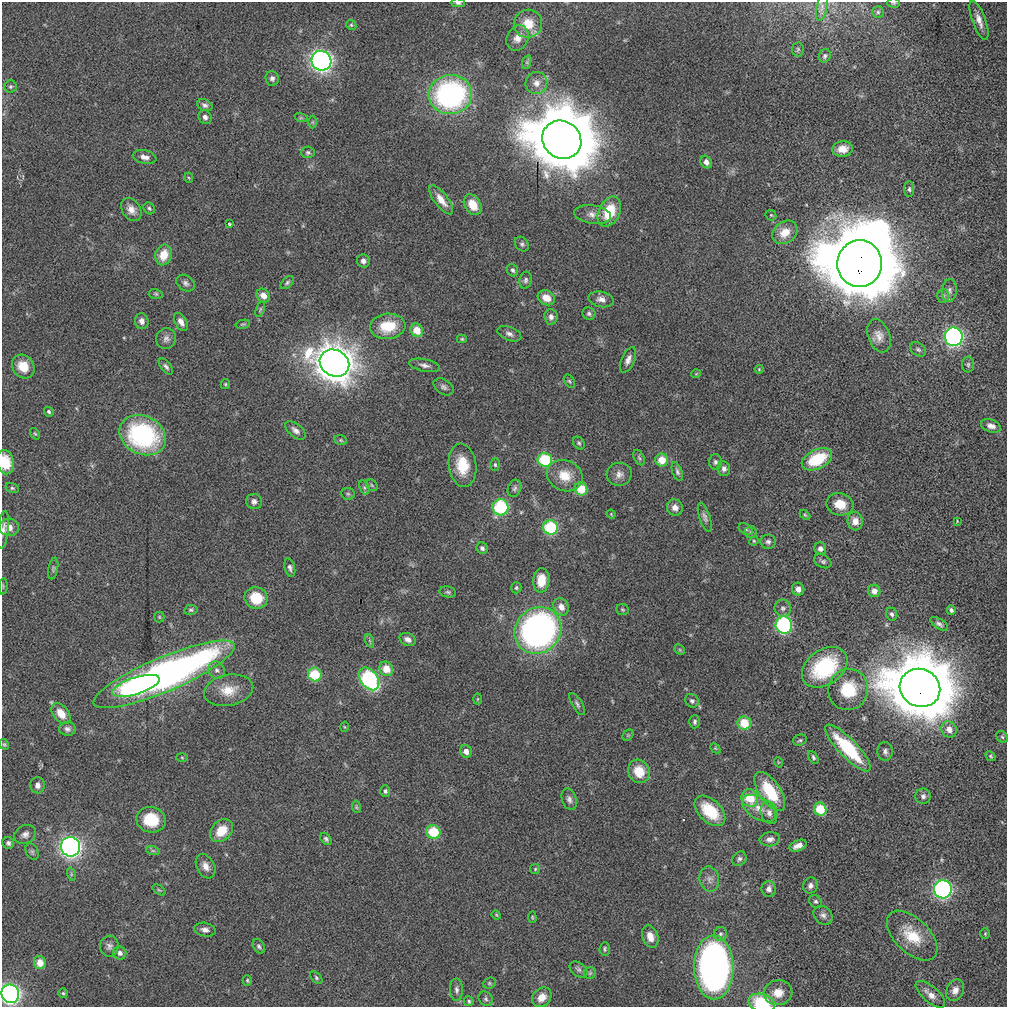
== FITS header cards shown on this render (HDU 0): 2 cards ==
NAXIS1  =                 1005 / Number of pixels along this axis
NAXIS2  =                 1005 / Number of pixels along this axis

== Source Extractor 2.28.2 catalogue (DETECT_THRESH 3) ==
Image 1005 x 1005 px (HDU 0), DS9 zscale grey, 1 PNG px = 1 image px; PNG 1009 x 1009 px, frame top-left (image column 1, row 1005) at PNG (2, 2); each listed source drawn as its Kron ellipse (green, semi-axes under 4 px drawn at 4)
Background -9.21e-14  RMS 1.9e-12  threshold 5.82e-12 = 3 sigma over >= 5 px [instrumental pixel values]
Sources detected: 234; all 234 listed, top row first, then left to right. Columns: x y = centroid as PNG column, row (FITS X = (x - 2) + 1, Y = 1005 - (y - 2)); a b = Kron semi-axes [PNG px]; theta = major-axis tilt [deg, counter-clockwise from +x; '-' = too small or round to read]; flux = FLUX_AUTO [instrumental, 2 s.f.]
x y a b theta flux
458 3 7 4 -1 3.2e-10
893 3 6 4 -1 2.0e-10
822 7 14 5 78 5.6e-10
878 12 6 5 - 2.3e-10
979 20 20 6 -70 1.1e-09
528 24 14 14 - 3.1e-09
351 25 5 4 - 1.9e-10
518 38 13 10 64 1.3e-09
798 49 7 6 - 2.2e-10
825 56 7 5 61 2.8e-10
321 61 10 9 - 5.4e-08
527 62 7 4 72 2.3e-10
272 78 7 6 - 4.9e-10
536 83 11 11 - 1.0e-09
10 87 6 6 - 2.7e-10
450 95 22 19 8 2.9e-08
205 105 8 5 -23 3.8e-10
205 117 7 6 - 4.5e-10
301 118 7 4 -17 2.0e-10
313 122 6 4 90 1.8e-10
562 140 20 18 -39 1.1e-06
842 149 10 7 6 1.6e-09
308 152 7 6 - 2.8e-10
145 157 12 6 -14 8.4e-10
706 162 6 5 - 8.1e-10
189 178 5 3 - 1.2e-10
909 189 8 5 -90 3.0e-10
441 200 17 6 -53 1.4e-09
473 205 11 8 -57 2.5e-09
149 208 6 5 - 2.6e-10
131 210 12 9 -57 1.1e-09
609 212 16 10 63 4.4e-09
592 214 18 9 -8 1.1e-09
771 215 6 5 - 1.7e-10
229 224 3 3 - 1.3e-10
785 232 13 10 38 2.2e-09
522 244 8 6 -47 3.4e-10
164 255 10 8 73 2.6e-09
363 261 7 6 - 5.8e-10
860 264 23 22 - 1.6e-06
513 270 6 5 - 3.3e-10
526 280 8 6 77 3.6e-10
186 283 10 7 -35 4.8e-10
287 283 8 5 45 2.8e-10
949 290 11 7 86 5.1e-10
156 294 7 5 -15 2.0e-10
263 296 7 6 - 1.1e-09
943 296 7 6 - 3.2e-10
546 298 9 7 -30 1.7e-09
601 299 13 7 -11 7.9e-10
260 309 8 4 69 1.9e-10
589 314 7 6 - 3.2e-10
551 317 7 6 - 5.4e-10
142 321 8 6 -73 6.4e-10
181 322 10 5 -59 6.8e-10
243 324 7 4 12 1.9e-10
388 326 18 12 6 4.4e-09
417 330 7 6 - 2.4e-09
509 334 12 6 -22 5.8e-10
879 336 17 10 -70 1.2e-09
954 337 9 9 - 3.4e-08
166 339 10 9 - 6.0e-10
462 339 5 4 - 1.6e-10
918 349 9 6 -38 3.6e-10
628 360 13 6 66 7.1e-10
334 363 15 13 -29 2.9e-07
425 365 16 6 -12 6.4e-10
968 365 8 6 89 3.5e-10
23 366 12 10 -54 2.4e-09
166 366 9 5 -52 3.7e-10
759 369 4 4 - 1.4e-10
696 374 5 3 - 1.0e-10
569 381 7 4 -60 2.2e-10
225 384 5 4 - 1.6e-10
444 387 11 7 -33 4.8e-10
49 412 5 4 - 2.5e-10
991 426 10 6 -18 7.4e-10
296 430 12 6 -38 6.4e-10
35 434 6 4 -52 1.7e-10
143 435 24 19 -25 2.0e-08
341 440 6 5 - 2.1e-10
579 443 7 5 -54 2.5e-10
639 458 8 5 -62 2.5e-10
817 459 16 9 26 6.0e-09
545 460 7 7 - 7.8e-09
662 460 6 6 - 2.5e-09
5 462 12 8 -78 3.1e-09
715 462 8 6 90 3.5e-10
462 465 22 14 -82 3.6e-09
495 465 6 4 -87 2.2e-10
724 469 7 6 - 5.3e-10
677 472 9 5 -70 3.5e-10
619 474 12 11 - 9.1e-10
565 476 18 15 -22 2.8e-09
372 485 6 5 - 2.0e-10
12 488 6 5 - 2.4e-10
364 488 7 4 -71 2.5e-10
515 488 9 6 67 3.8e-10
581 489 6 6 - 3.6e-09
348 494 7 5 -7 2.5e-10
254 501 8 7 - 5.0e-10
840 504 13 11 -13 2.0e-09
501 507 8 7 - 1.0e-08
675 507 8 7 - 8.4e-10
611 514 5 3 - 1.2e-10
805 515 6 3 -44 1.7e-10
705 517 15 5 -72 5.1e-10
855 521 9 7 -82 1.2e-09
957 521 3 3 - 1.1e-10
9 527 9 9 - 1.1e-09
551 527 7 7 - 8.2e-09
746 529 7 5 -28 2.7e-10
3 530 19 5 84 6.9e-10
751 532 6 6 - 2.8e-10
754 541 5 4 - 1.5e-10
768 542 7 7 - 4.1e-10
482 548 6 5 - 3.7e-10
820 548 6 6 - 6.5e-10
823 561 9 6 -26 3.5e-10
290 568 9 5 -75 4.2e-10
53 569 11 5 79 3.1e-10
541 580 12 8 84 2.9e-09
3 586 8 3 86 1.5e-10
516 588 6 5 - 2.1e-10
798 589 6 6 - 6.2e-10
874 591 6 6 - 9.2e-10
448 592 8 5 -10 2.7e-10
256 598 11 10 - 4.0e-09
561 607 9 7 -59 1.2e-09
783 608 9 8 - 4.6e-10
191 610 7 5 10 2.4e-10
622 610 6 5 - 2.0e-10
951 610 4 3 - 2.8e-10
892 614 7 5 -69 3.8e-10
159 617 5 5 - 1.7e-10
939 624 10 5 -32 3.9e-10
784 625 9 8 - 1.7e-08
538 630 24 22 42 5.4e-08
408 639 8 6 -27 6.2e-10
370 641 7 4 -71 2.3e-10
680 650 6 4 -46 2.0e-10
825 667 25 17 35 1.2e-08
386 669 7 6 - 2.2e-09
217 670 9 8 - 6.1e-10
164 674 76 17 23 8.2e-08
315 674 7 6 - 5.2e-09
369 679 13 8 -53 1.5e-08
136 686 24 8 18 1.3e-08
920 688 20 18 -28 9.9e-07
848 689 21 20 - 5.2e-09
229 690 25 15 11 2.8e-09
477 699 5 3 - 1.2e-10
692 701 7 6 - 3.6e-10
577 704 12 5 -59 3.8e-10
61 714 12 7 -51 2.0e-09
695 722 6 5 - 3.0e-10
744 723 7 6 - 3.7e-09
344 727 5 3 - 1.1e-10
67 729 8 7 - 4.6e-10
949 729 8 7 - 1.2e-09
628 735 6 5 - 1.7e-10
1002 737 6 5 - 2.1e-10
800 740 7 5 24 2.5e-10
4 744 5 4 - 1.8e-10
715 748 6 4 -44 1.5e-10
848 748 31 9 -46 8.6e-09
466 751 6 5 - 8.3e-10
885 751 9 8 - 4.9e-10
991 756 5 4 - 1.8e-10
182 757 6 4 -2 1.2e-10
813 757 7 4 -60 2.5e-10
778 762 5 3 - 1.0e-10
639 771 12 10 -62 2.7e-09
37 785 8 7 - 6.9e-10
385 791 6 5 - 2.8e-10
770 791 22 10 -56 6.0e-09
923 796 8 7 - 4.4e-10
750 798 9 8 - 3.6e-09
569 799 11 7 -72 5.4e-10
356 807 6 4 -82 1.7e-10
759 808 19 11 -31 1.7e-09
820 809 7 6 - 4.3e-09
710 811 18 11 -45 5.0e-09
769 813 11 8 -74 6.7e-10
151 820 15 12 -14 4.5e-09
221 831 13 10 45 2.8e-09
433 832 7 6 - 5.3e-09
25 834 11 9 26 6.7e-10
326 839 6 5 - 3.2e-10
770 839 10 7 7 6.6e-10
8 843 6 6 - 3.7e-10
798 846 9 5 22 8.5e-10
71 847 10 9 - 5.2e-08
153 851 7 4 -18 2.2e-10
32 852 9 6 -63 3.3e-10
739 859 8 6 44 3.9e-10
206 866 13 9 -61 1.0e-09
535 869 5 5 - 1.7e-10
71 874 7 4 -72 2.1e-10
709 879 12 10 -79 8.4e-10
810 885 8 7 - 6.0e-10
769 889 8 7 - 6.9e-10
943 889 9 9 - 2.9e-08
159 890 7 4 -36 1.8e-10
816 901 7 5 -42 2.9e-10
496 915 5 4 - 1.2e-10
823 915 10 8 -43 5.7e-10
532 917 6 3 -84 1.4e-10
205 930 11 6 -9 6.8e-10
720 934 7 6 - 3.5e-10
985 934 5 4 - 1.6e-10
912 936 31 17 -44 4.3e-09
650 937 11 8 -70 1.3e-09
109 946 10 9 - 5.9e-10
259 946 8 5 -60 3.0e-10
605 949 7 5 85 2.2e-10
120 953 6 6 - 4.5e-10
40 963 6 6 - 1.8e-09
714 967 32 19 -89 6.4e-08
578 969 10 6 -37 3.8e-10
590 973 6 6 - 2.1e-10
316 978 7 4 -47 2.3e-10
247 980 5 4 - 1.8e-10
489 983 7 5 21 2.1e-10
457 990 11 6 -89 4.9e-10
955 990 11 8 65 1.0e-09
63 993 5 5 - 2.0e-10
778 993 14 12 9 2.0e-09
10 994 9 9 - 4.5e-08
930 994 18 8 -42 1.2e-09
542 997 11 8 45 1.2e-09
486 999 8 6 -50 3.1e-10
469 1001 5 4 - 2.2e-10
762 1003 13 9 -17 5.7e-09
At the frame edge (FLAGS 8, measured only in part): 6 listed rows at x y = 458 3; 893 3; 5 462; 3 530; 10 994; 762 1003